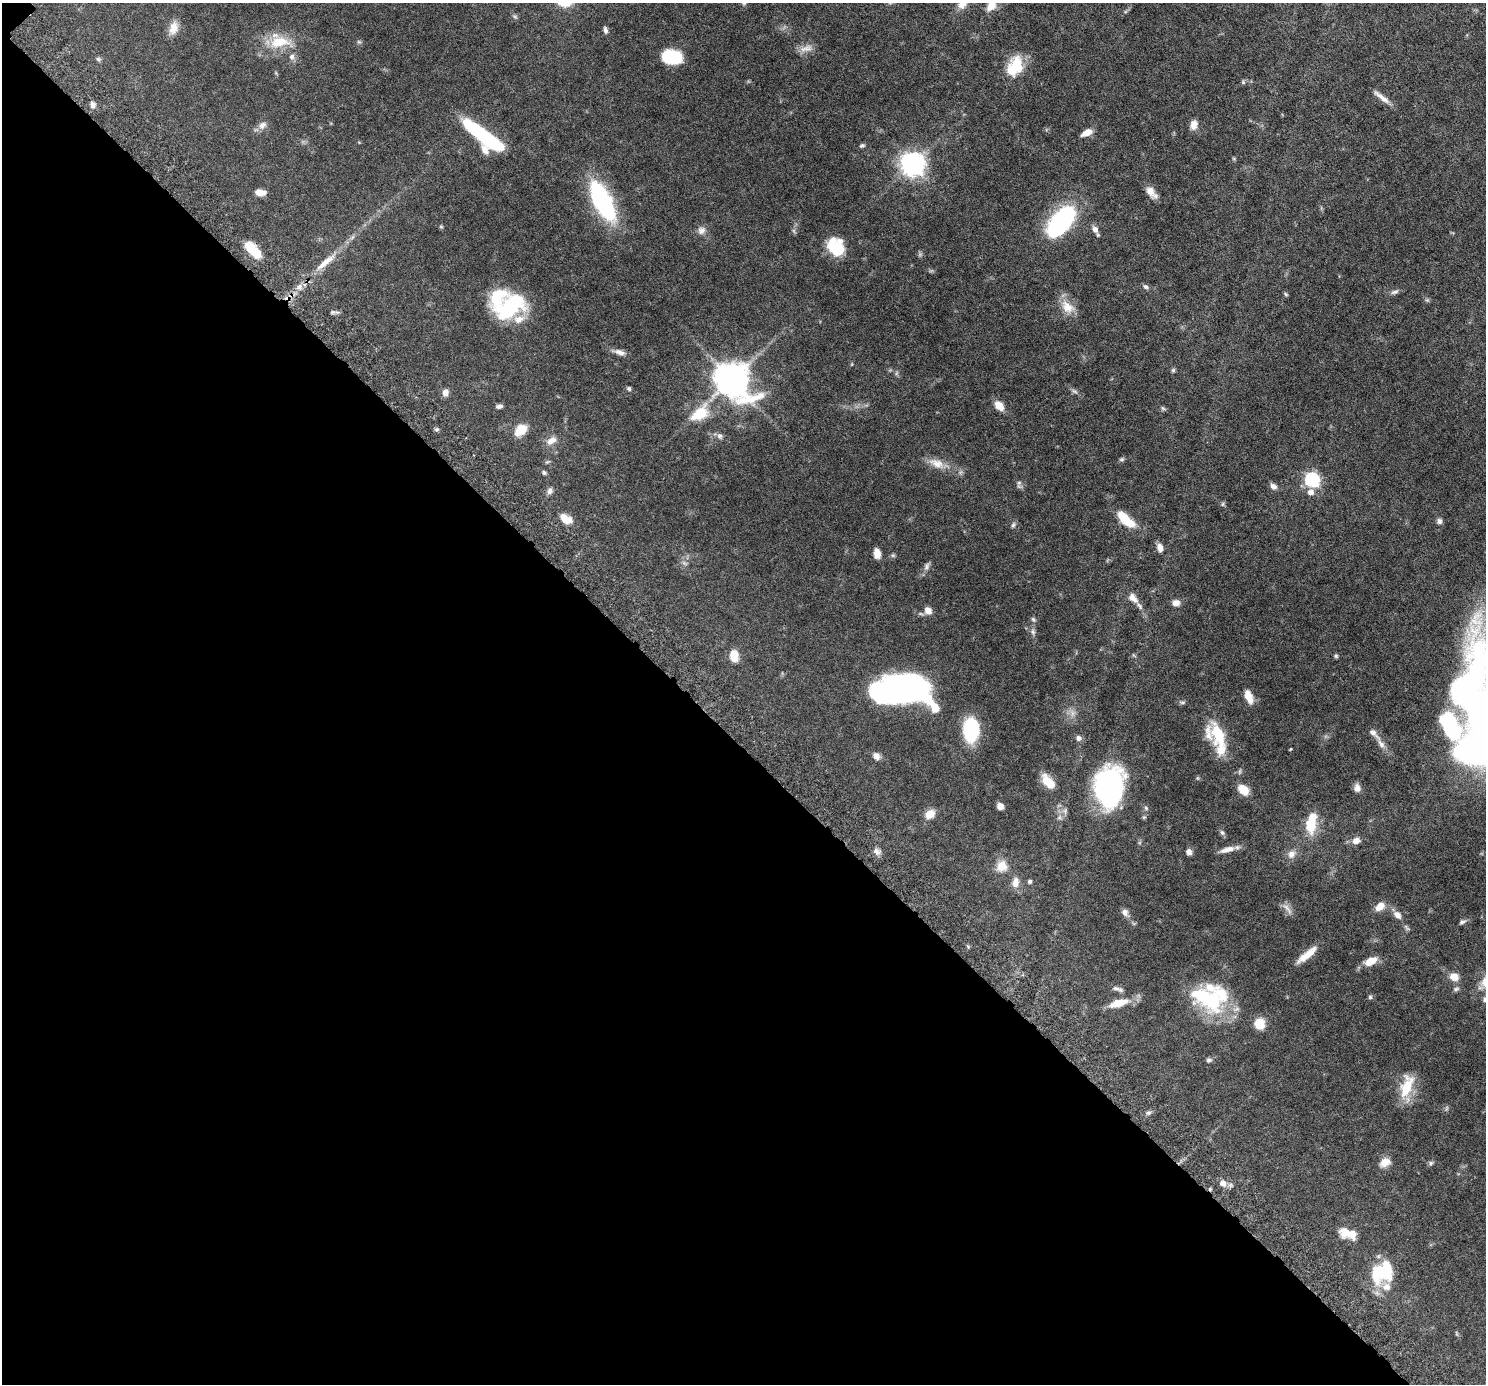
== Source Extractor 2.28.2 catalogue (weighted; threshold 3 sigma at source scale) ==
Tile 9 of 4 x 4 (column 1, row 3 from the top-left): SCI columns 71-1554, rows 1727-3108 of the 6076 x 6075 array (HDU 1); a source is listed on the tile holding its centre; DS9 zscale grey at full resolution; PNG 1488 x 1386 px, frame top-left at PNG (2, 3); no overlay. Shown black and unused: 46% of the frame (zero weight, under 6 of 12 exposures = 4% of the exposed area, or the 3 px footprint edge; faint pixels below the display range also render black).
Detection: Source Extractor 2.28.2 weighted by HDU 2 'WHT'; one run over the whole footprint, this tile lists its part. Background 0.0542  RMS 0.0019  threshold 0.00759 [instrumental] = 3 sigma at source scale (4.09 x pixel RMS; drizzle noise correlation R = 1.36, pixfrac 0.8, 0.05/0.05 arcsec/px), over >= 5 px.
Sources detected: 161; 5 too faint to see at this stretch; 9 inside a brighter object's white glare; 1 long thin detection or spike segment (spike, bleed or trail) — not listed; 16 inside a brighter listed object's ellipse — not listed separately; the other 130 listed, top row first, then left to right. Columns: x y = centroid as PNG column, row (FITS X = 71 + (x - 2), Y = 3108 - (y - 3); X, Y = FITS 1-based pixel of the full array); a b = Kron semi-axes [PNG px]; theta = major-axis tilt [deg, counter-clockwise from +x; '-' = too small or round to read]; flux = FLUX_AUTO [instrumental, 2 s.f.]
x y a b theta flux
744 3 7 5 -22 0.29
962 3 15 10 64 2
991 3 26 11 87 2.6
515 16 8 5 -33 0.31
174 28 17 11 74 1.7
605 30 8 5 -78 0.48
279 42 32 16 7 5
806 48 20 9 14 1.3
292 57 9 7 74 0.68
672 57 19 13 -9 6.7
98 59 7 5 -4 0.3
1016 65 25 18 89 4.6
1243 82 6 5 - 0.23
1382 97 23 5 -37 1.2
93 105 8 6 -83 0.66
262 125 13 9 40 0.93
1194 125 10 7 77 1.3
1087 133 11 6 25 1.5
491 142 22 11 -39 11
862 146 7 5 21 0.32
913 164 9 8 - 110
260 192 10 6 -5 1.5
1151 192 17 8 -52 1.4
602 201 44 15 -63 23
1061 221 37 19 52 20
441 226 5 4 - 0.19
1095 229 10 7 -60 0.85
701 230 11 10 - 0.92
794 231 7 4 -71 0.28
836 247 18 15 -53 6
253 250 20 8 -47 5.4
326 262 42 8 40 3.3
1146 287 8 5 -26 0.42
1395 292 12 5 21 0.51
1286 294 6 4 -37 0.21
1427 300 6 5 - 0.25
1068 307 21 14 -37 2.5
507 309 42 23 9 11
1173 370 6 5 - 0.25
897 373 7 4 70 0.26
732 379 14 10 -45 300
629 388 6 5 - 0.29
1074 391 9 5 -27 0.41
445 393 8 7 - 0.85
999 405 12 8 -47 1.6
499 406 6 4 8 0.52
1163 408 8 5 -30 0.29
700 413 25 15 35 4.8
437 429 6 5 - 0.31
521 430 16 10 40 2.6
720 436 9 7 -63 0.51
551 441 15 8 32 1.3
1122 459 6 6 - 0.3
547 462 6 4 18 0.23
937 463 24 11 -20 2.2
544 473 6 5 - 0.3
1312 480 7 6 - 25
1019 483 11 6 -61 0.5
1273 486 9 6 -43 0.7
550 491 9 7 82 0.58
1311 492 8 7 - 0.94
1223 504 7 4 89 0.24
566 519 16 9 -32 1.9
1125 519 22 11 -48 3.8
1439 521 7 6 - 0.54
1013 525 8 6 58 0.36
1160 548 10 7 -72 1.1
877 553 10 7 -80 1.3
893 555 6 5 - 0.26
927 566 13 6 61 0.64
1133 598 16 9 -46 1.3
1176 603 9 7 2 0.94
928 611 8 7 - 1.4
1033 619 7 6 - 0.34
1033 632 9 6 -80 0.48
734 656 12 8 -78 2.5
1336 656 6 5 - 0.26
902 689 46 23 2 65
1248 697 15 7 -67 2
1182 702 9 5 -3 0.32
1485 720 160 40 -89 88
971 729 16 10 87 20
1219 735 37 17 -71 6.3
1079 738 8 7 - 0.6
1381 744 16 7 -54 1.2
1290 749 5 3 - 0.12
876 756 9 7 -50 0.91
1197 778 6 4 90 0.19
1049 782 18 9 -48 3.2
1109 787 33 23 83 38
1357 788 9 7 -86 0.98
1243 789 12 9 -41 2.5
1000 806 6 5 - 1.2
1146 808 6 6 - 0.31
930 814 10 8 28 2
1144 817 5 5 - 0.23
1311 825 20 12 87 4.4
1222 833 8 5 -49 0.39
1356 841 9 7 17 1
1227 850 21 6 15 1.4
877 852 10 8 -46 0.8
1189 852 7 6 - 0.75
1291 854 11 10 - 1.2
1002 866 14 13 - 2.2
1030 881 5 5 - 0.35
1015 882 14 9 82 1.4
1380 906 11 8 36 1.7
1287 909 20 6 -53 0.9
1125 912 10 8 -60 0.75
1397 915 12 8 -42 0.97
1462 922 9 5 34 0.43
1307 955 30 8 39 2.4
1371 961 15 8 26 2.3
1454 977 11 9 -20 1.6
1116 988 13 6 -8 0.57
1456 989 9 5 23 0.39
1370 997 7 5 -90 0.27
1485 999 7 6 - 0.36
1212 1001 41 29 -76 12
1118 1003 25 9 16 3.1
1259 1024 9 8 - 4
1209 1060 7 6 - 0.38
1406 1087 30 13 72 4.9
1446 1108 8 4 81 0.26
1148 1113 8 5 17 0.38
1385 1162 13 9 30 1.7
1431 1163 7 6 - 0.34
1223 1183 7 7 - 1.2
1352 1234 20 10 12 2.1
1383 1273 28 23 73 8.1
Isophote crosses this tile's border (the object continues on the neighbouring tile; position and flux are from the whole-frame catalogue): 5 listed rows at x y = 744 3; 962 3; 991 3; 1485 720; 1485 999